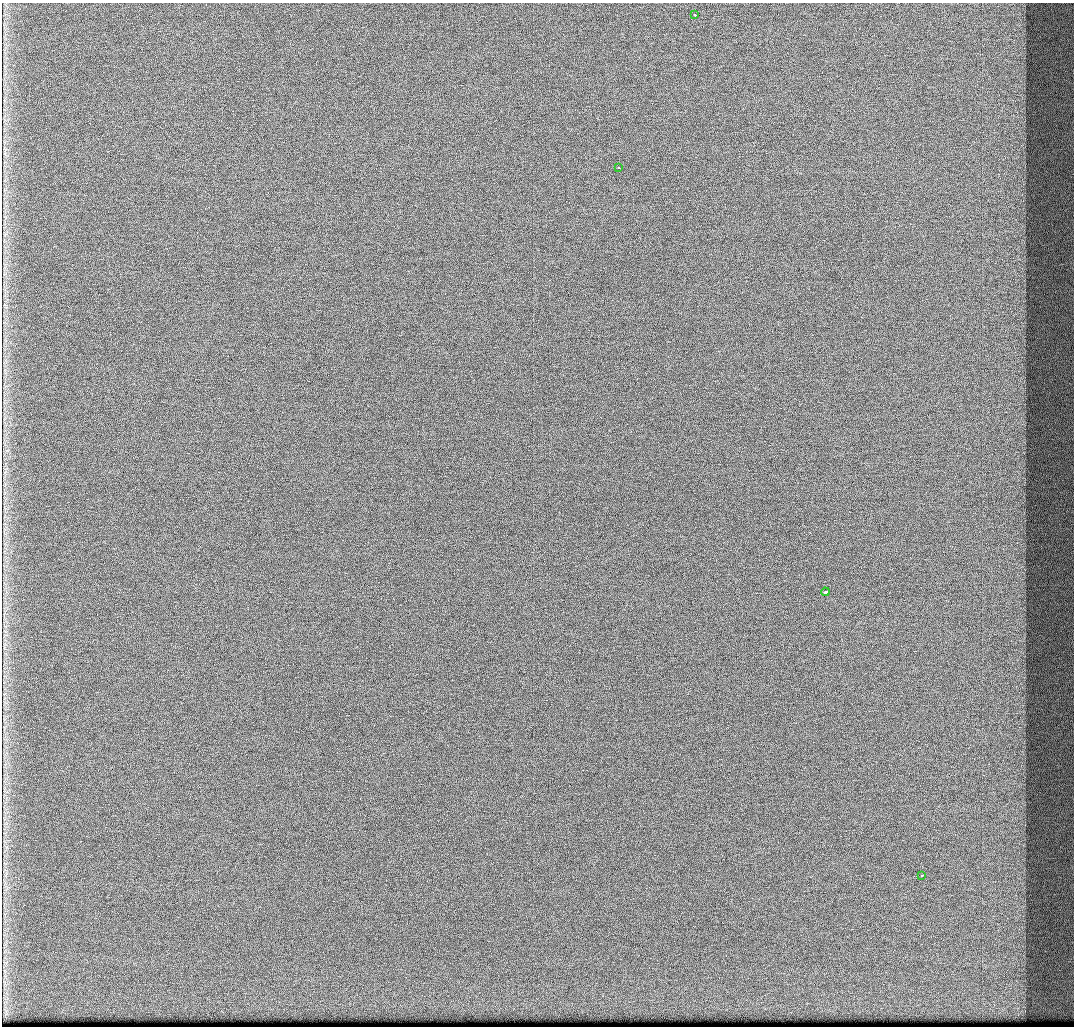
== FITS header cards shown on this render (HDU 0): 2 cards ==
NAXIS1  =                 1072 / Axis length
NAXIS2  =                 1024 / Axis length

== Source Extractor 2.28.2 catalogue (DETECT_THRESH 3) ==
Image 1072 x 1024 px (HDU 0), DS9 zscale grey, 1 PNG px = 1 image px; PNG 1076 x 1028 px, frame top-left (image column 1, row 1024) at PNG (2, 3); each listed source drawn as its Kron ellipse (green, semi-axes under 4 px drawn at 4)
Background 429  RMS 4.9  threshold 14.8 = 3 sigma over >= 5 px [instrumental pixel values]
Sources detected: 4; all 4 listed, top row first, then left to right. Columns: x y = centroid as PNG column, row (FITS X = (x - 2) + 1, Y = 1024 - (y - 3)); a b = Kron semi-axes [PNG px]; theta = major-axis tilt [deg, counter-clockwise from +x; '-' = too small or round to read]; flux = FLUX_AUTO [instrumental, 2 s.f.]
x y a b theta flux
694 15 3 3 - 3800
618 167 3 2 - 1900
825 592 4 3 - 3000
921 876 3 3 - 1200